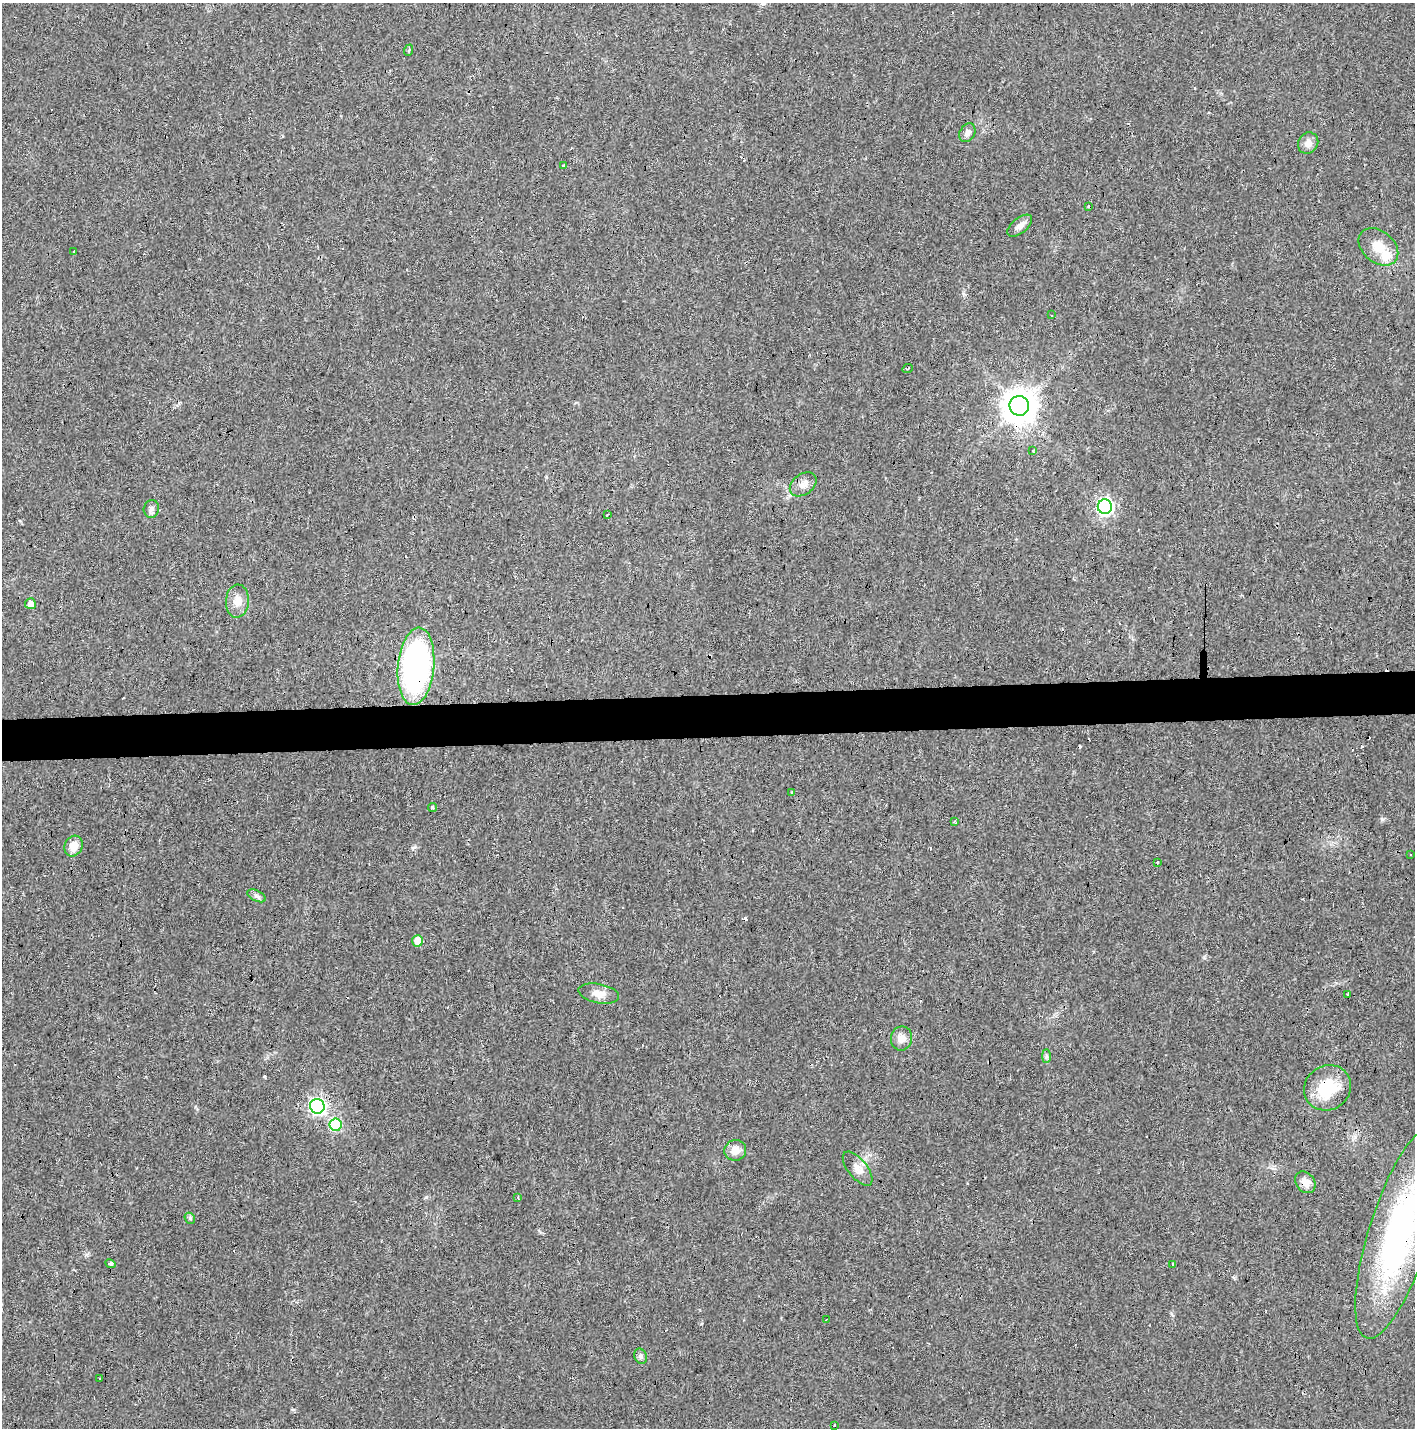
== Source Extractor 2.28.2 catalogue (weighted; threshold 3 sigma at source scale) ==
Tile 5 of 3 x 3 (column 2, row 2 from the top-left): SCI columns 1415-2827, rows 1540-2965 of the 4247 x 4503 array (HDU 1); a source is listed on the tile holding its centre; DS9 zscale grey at full resolution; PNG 1417 x 1430 px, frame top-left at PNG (2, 3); each listed source drawn as its Kron ellipse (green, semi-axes under 4 px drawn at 4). Shown black and unused: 3% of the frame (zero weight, under 3 of 4 exposures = <1% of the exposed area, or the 3 px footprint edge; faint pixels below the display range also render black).
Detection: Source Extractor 2.28.2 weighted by HDU 2 'WHT'; one run over the whole footprint, this tile lists its part. Background 0.0206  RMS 0.0029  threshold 0.0133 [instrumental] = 3 sigma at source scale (4.5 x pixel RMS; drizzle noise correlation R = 1.50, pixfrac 1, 0.0396/0.0396 arcsec/px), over >= 5 px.
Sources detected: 68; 20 cosmic-ray / hot-pixel residue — neither listed nor drawn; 2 inside a brighter listed object's ellipse — not listed separately; the other 46 listed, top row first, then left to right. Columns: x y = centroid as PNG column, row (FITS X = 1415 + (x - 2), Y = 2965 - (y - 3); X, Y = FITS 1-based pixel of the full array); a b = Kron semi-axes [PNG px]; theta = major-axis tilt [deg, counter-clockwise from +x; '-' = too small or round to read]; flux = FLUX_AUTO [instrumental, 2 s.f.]
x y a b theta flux
409 50 6 3 71 0.33
967 133 10 7 60 1.5
1308 143 11 10 - 2.1
564 165 3 3 - 1
1088 206 3 3 - 0.8
1020 226 14 7 39 1.7
1378 247 22 15 -40 5.7
74 252 4 3 - 1.8
1052 315 3 2 - 0.25
908 369 5 3 - 0.5
1019 406 10 10 - 520
1033 450 3 2 - 0.44
803 484 15 10 37 2.3
1105 507 7 7 - 76
151 509 9 7 79 1
607 515 4 3 - 0.95
237 601 16 11 86 3.1
30 604 5 5 - 2.1
416 666 39 18 84 89
792 792 3 3 - 0.62
433 808 4 4 - 0.58
954 822 4 3 - 0.3
73 846 11 9 63 3.4
1411 854 3 3 - 0.66
1157 863 3 2 - 0.77
256 896 10 5 -26 0.87
418 941 6 5 - 3.4
599 994 21 9 -11 2.8
1348 994 3 3 - 0.68
901 1038 12 10 80 2.3
1046 1056 7 4 90 0.58
1327 1088 24 22 34 12
317 1106 7 7 - 76
336 1125 6 6 - 28
735 1150 11 10 - 2.9
858 1169 20 9 -51 2.5
1305 1182 12 9 -52 2.6
518 1197 3 3 - 0.31
190 1218 6 5 - 0.5
1399 1233 110 30 73 89
110 1264 5 3 - 2
1172 1264 3 3 - 0.57
826 1319 3 2 - 0.26
641 1356 8 6 -65 0.9
100 1378 3 3 - 0.83
834 1426 3 3 - 1.3
Overlapping masked pixels (flux is a lower limit): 6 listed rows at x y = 1019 406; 803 484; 416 666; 1327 1088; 1305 1182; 1399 1233
Isophote crosses this tile's border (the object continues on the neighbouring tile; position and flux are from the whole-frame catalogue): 1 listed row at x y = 1399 1233
Unlisted compact peaks at least as high as the median listed source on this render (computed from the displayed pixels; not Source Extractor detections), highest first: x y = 1382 819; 426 1197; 414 847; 701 1324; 20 521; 293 1409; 1204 958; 86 1255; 195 1107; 963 293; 539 1231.